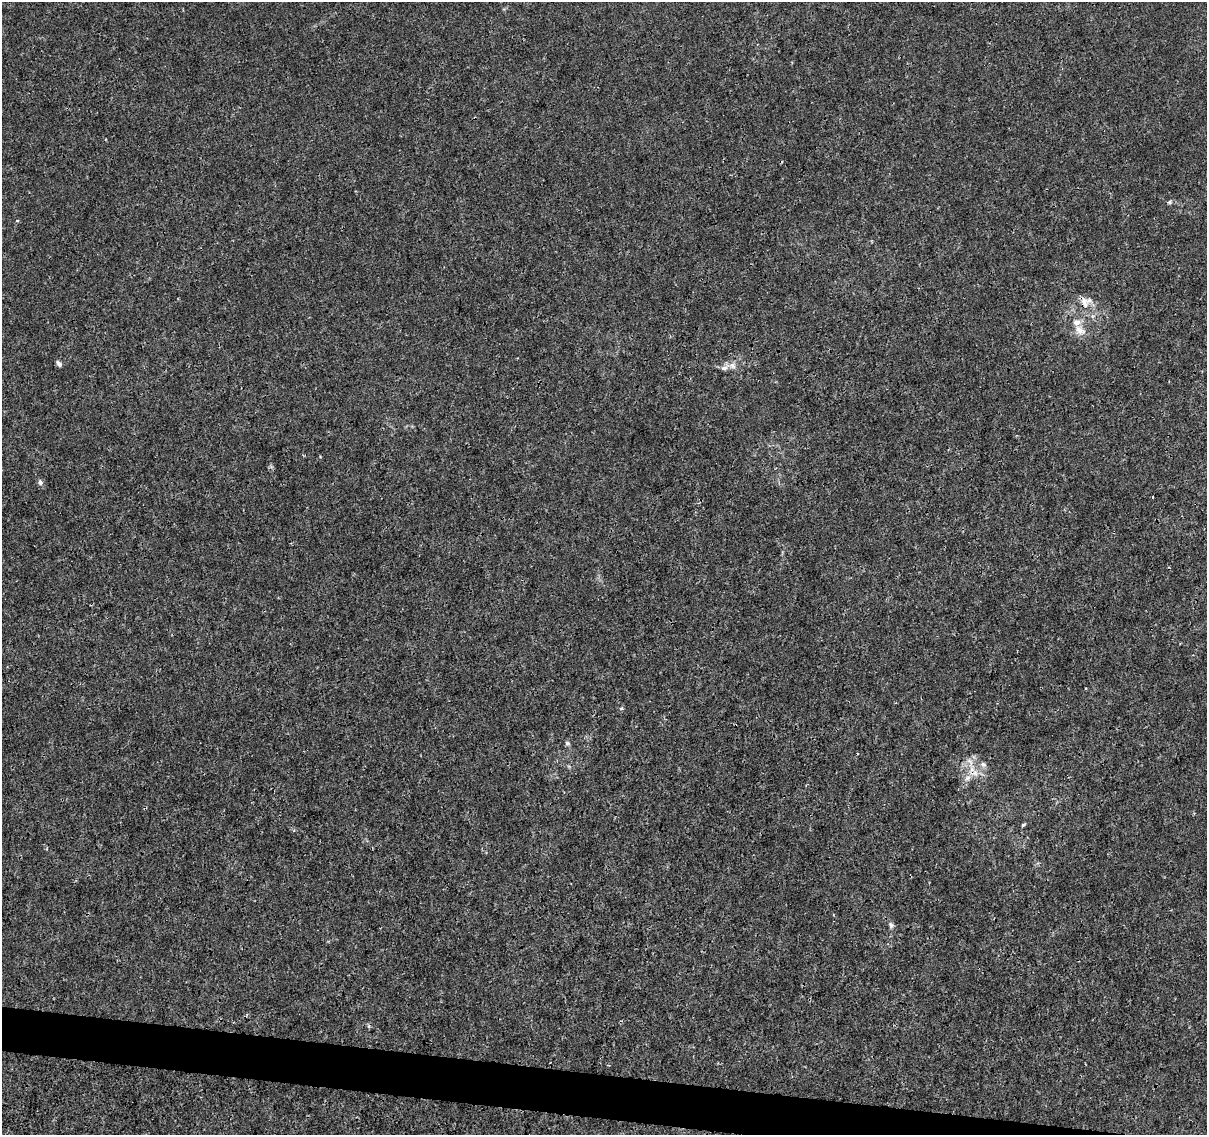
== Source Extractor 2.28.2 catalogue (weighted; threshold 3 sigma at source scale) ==
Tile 6 of 4 x 4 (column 2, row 2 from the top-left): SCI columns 1216-2420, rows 2551-3683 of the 4831 x 5041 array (HDU 1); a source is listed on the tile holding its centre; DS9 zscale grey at full resolution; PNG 1209 x 1137 px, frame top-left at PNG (2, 2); no overlay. Shown black and unused: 3% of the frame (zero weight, under 3 of 4 exposures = <1% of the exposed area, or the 3 px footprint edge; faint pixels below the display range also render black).
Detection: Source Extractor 2.28.2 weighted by HDU 2 'WHT'; one run over the whole footprint, this tile lists its part. Background 1.45e-04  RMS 7.4e-04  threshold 0.00333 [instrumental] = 3 sigma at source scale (4.5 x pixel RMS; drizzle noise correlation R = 1.50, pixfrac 1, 0.0396/0.0396 arcsec/px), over >= 5 px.
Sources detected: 14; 2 inside a brighter listed object's ellipse — not listed separately; the other 12 listed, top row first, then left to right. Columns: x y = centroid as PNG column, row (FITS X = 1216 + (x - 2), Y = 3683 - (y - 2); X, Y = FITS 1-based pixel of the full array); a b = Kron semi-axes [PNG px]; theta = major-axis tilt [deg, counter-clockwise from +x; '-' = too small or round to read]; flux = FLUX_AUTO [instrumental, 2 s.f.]
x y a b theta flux
1170 202 6 4 90 0.1
1085 302 17 7 -76 0.54
1080 330 16 9 -38 0.66
59 364 8 4 -54 0.22
724 368 10 6 10 0.31
40 482 7 6 - 0.19
621 708 4 4 - 0.2
567 743 6 6 - 0.13
983 764 7 6 - 0.22
968 778 9 6 40 0.35
1023 825 6 3 19 0.087
891 925 8 6 -49 0.2